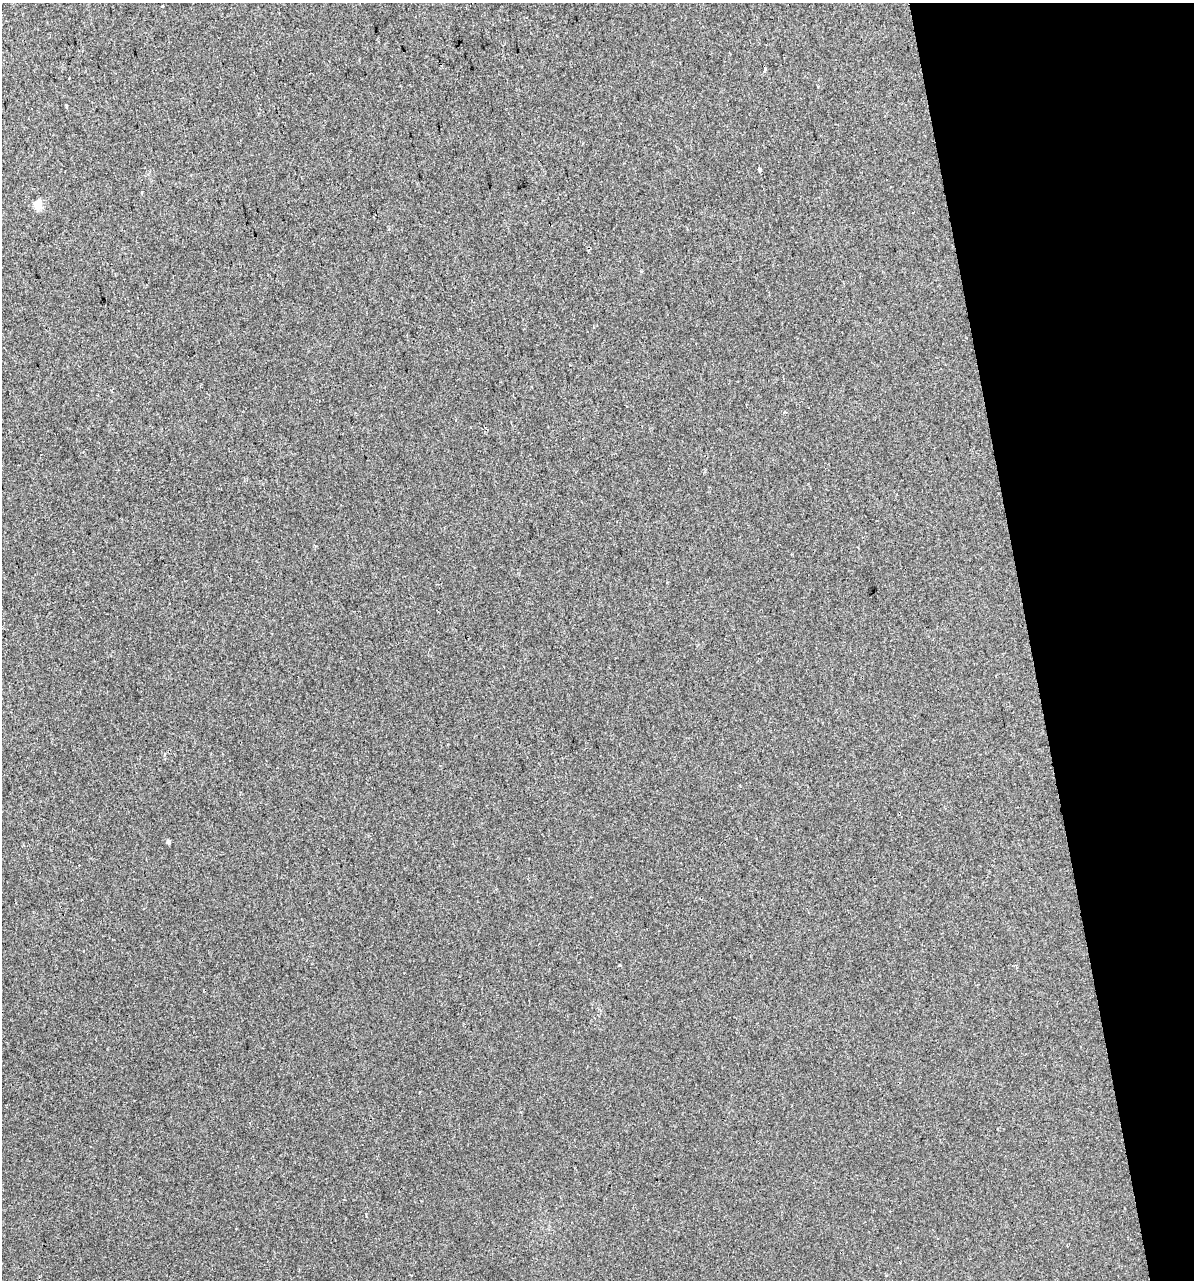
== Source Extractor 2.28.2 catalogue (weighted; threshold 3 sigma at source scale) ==
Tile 12 of 4 x 4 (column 4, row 3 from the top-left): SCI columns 3630-4821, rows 1321-2598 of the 4925 x 5196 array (HDU 1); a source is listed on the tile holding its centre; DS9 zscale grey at full resolution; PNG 1196 x 1282 px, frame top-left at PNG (2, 3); no overlay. Shown black and unused: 14% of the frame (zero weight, under 2 of 3 exposures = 2% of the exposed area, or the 3 px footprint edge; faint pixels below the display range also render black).
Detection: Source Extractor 2.28.2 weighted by HDU 2 'WHT'; one run over the whole footprint, this tile lists its part. Background 0.00299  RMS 0.0037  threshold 0.0168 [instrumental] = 3 sigma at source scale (4.5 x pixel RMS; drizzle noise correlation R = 1.50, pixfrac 1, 0.0396/0.0396 arcsec/px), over >= 5 px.
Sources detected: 5; all 5 listed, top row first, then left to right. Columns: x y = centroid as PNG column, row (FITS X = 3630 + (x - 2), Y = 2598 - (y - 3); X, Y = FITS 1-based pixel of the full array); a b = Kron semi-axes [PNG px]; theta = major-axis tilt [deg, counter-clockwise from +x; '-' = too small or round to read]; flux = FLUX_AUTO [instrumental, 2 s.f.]
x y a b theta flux
765 70 4 3 - 0.69
760 169 4 3 - 1.9
38 204 5 5 - 12
168 842 5 4 - 0.76
620 965 3 3 - 0.4